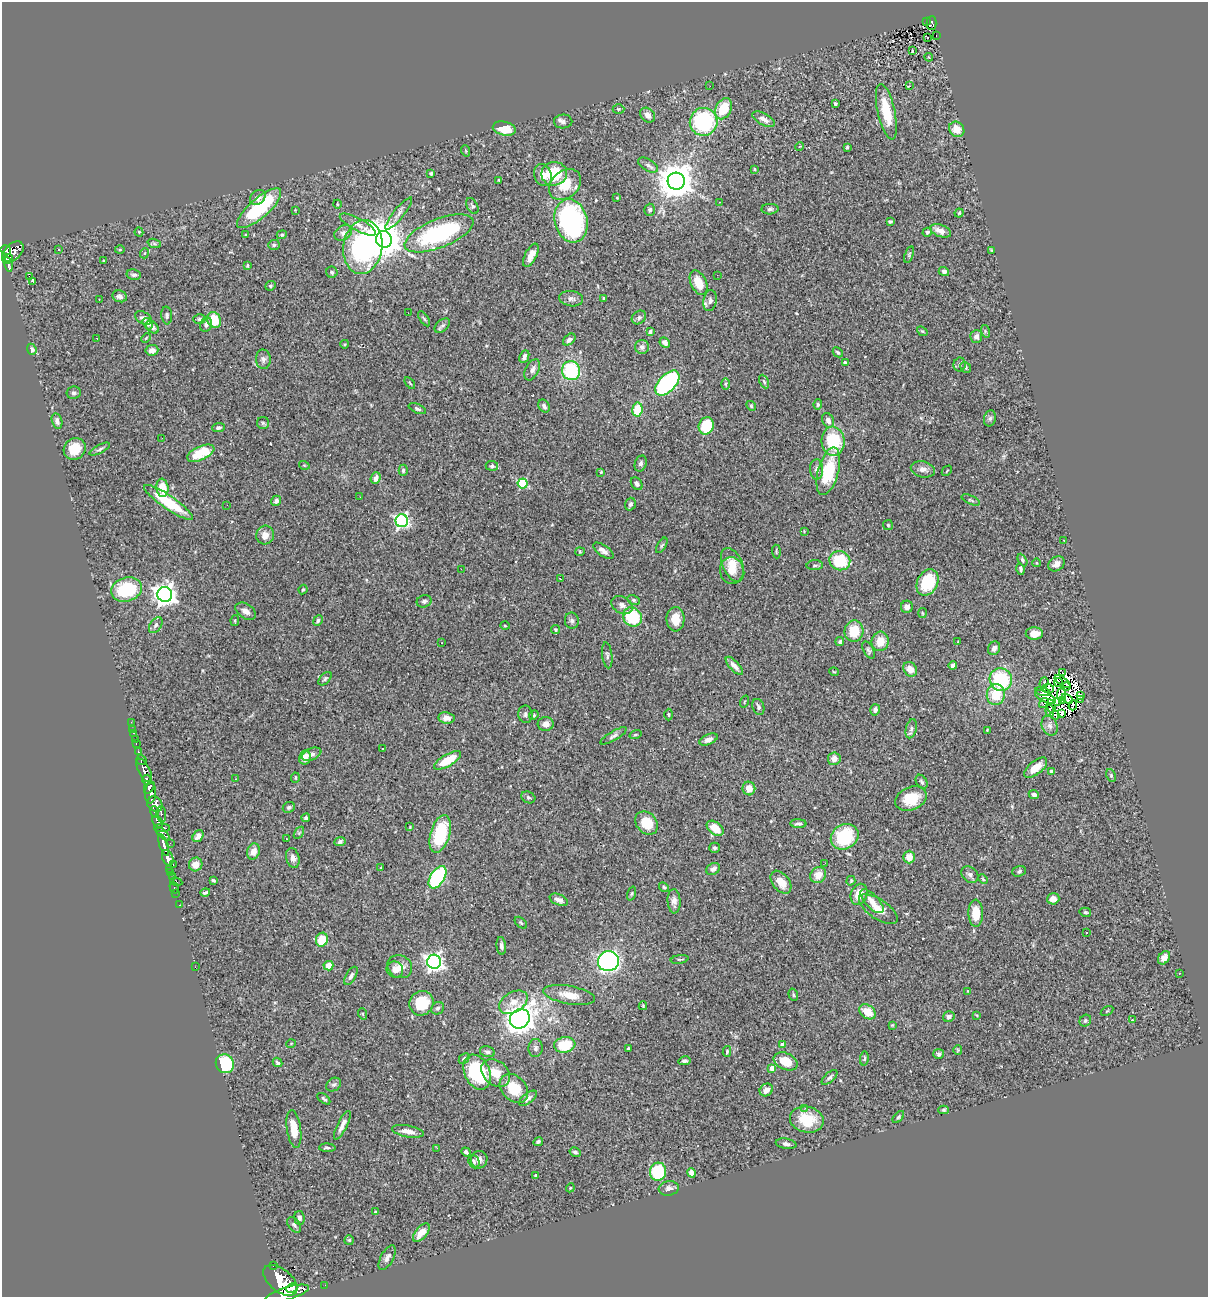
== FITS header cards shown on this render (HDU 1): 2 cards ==
NAXIS1  =                 1206
NAXIS2  =                 1295

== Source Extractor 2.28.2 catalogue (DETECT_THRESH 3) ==
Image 1206 x 1295 px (HDU 1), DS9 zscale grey, 1 PNG px = 1 image px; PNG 1210 x 1299 px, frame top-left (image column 1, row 1295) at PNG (2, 2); each listed source drawn as its Kron ellipse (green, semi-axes under 4 px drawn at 4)
Background 0.828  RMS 0.035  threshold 0.105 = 3 sigma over >= 5 px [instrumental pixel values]
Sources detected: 416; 12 with non-positive FLUX_AUTO (blend fragments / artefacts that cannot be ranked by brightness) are neither listed nor drawn; the other 404 listed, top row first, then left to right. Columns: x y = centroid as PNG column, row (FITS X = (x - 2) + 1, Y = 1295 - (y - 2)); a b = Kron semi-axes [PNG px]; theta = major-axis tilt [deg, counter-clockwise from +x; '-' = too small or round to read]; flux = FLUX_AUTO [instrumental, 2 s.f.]
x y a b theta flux
926 22 2 2 - 8.5
932 23 7 5 89 110
936 36 2 2 - 2.2
927 37 3 3 - 3.5
912 51 3 3 - 39
929 57 4 3 - 2.2
710 86 2 2 - 3.6
910 86 3 2 - 4.5
835 104 4 3 - 5.8
618 109 6 5 - 3.4
724 109 11 7 64 60
886 112 28 8 -77 77
648 115 8 6 -44 13
763 119 12 6 -28 14
563 121 9 7 3 8.4
704 122 14 14 - 240
504 128 11 7 -12 46
957 129 8 7 - 29
799 147 4 3 - 2.6
847 147 4 3 - 2.8
466 151 6 3 -71 2.2
648 165 11 6 -31 7.8
755 169 3 3 - 2.9
431 173 3 3 - 3.7
554 174 13 11 10 93
543 175 11 8 -69 20
499 180 3 3 - 2.5
676 181 8 8 - 6100
565 185 18 13 42 54
258 197 8 6 44 8.6
617 198 4 2 - 1.6
720 202 2 2 - 1.3
337 204 4 3 - 1.9
472 206 8 5 -62 4.6
259 208 28 10 41 170
770 209 8 5 2 6.3
295 210 2 2 - 1.4
650 210 6 5 - 6.4
399 213 20 5 51 14
959 213 4 4 - 2.5
571 221 22 16 -75 410
890 222 4 3 - 3.4
358 225 20 6 -28 17
940 231 11 6 -20 20
139 232 4 4 - 2.7
927 232 5 4 - 3.5
343 233 10 7 32 9.6
439 233 36 14 22 310
246 235 4 4 - 2.6
282 235 5 4 - 3
384 239 8 8 - 7000
154 243 7 4 -20 4.4
274 245 6 5 - 4
363 247 27 19 82 420
6 250 5 4 - 460
59 250 4 3 - 2.3
120 250 5 3 - 2.5
991 250 4 2 - 2.7
13 252 12 8 44 700
145 253 5 3 - 1.9
909 254 9 3 72 3.5
531 255 13 6 62 20
8 259 6 3 32 220
104 261 3 2 - 2
9 264 7 3 -79 240
247 265 4 3 - 2.5
944 271 5 4 - 6.3
332 272 6 5 - 3.8
134 275 7 5 -11 6.4
717 275 3 2 - 4.2
29 276 2 2 - 1900
33 281 3 3 - 15
699 283 13 7 -65 36
270 286 5 4 - 4
120 296 7 5 -19 8
603 298 4 3 - 1.8
99 299 3 2 - 2.2
571 299 12 7 -8 9.9
710 301 10 6 80 10
408 313 2 2 - 2
167 315 9 5 -84 4.9
639 317 8 6 40 6.1
143 318 9 6 -29 9.4
199 319 6 4 -2 3.9
424 319 8 3 -56 3.4
214 320 8 6 -65 68
148 324 6 4 -58 6.6
206 324 7 5 68 8
442 326 9 5 40 5.9
152 327 7 5 -46 6.8
650 331 4 3 - 3.9
922 331 6 4 -41 3.2
985 331 6 4 -73 3.5
976 337 6 6 - 8.2
97 338 2 2 - 1.5
146 338 5 3 - 2.3
569 339 7 4 41 7.6
665 343 6 4 -46 7.7
345 344 4 3 - 1.9
642 347 7 7 - 8.6
32 349 6 4 -68 8.7
152 350 6 5 - 12
838 352 5 3 - 4.1
524 357 6 4 66 7.4
263 359 10 7 -87 8.4
845 362 4 3 - 5.3
960 364 7 6 - 4.8
966 367 6 5 - 3.7
532 370 11 6 63 9.9
571 371 9 9 - 170
764 382 7 4 -63 3.5
410 383 6 3 -53 2.6
667 383 15 8 46 310
725 384 6 4 90 3
74 393 7 6 - 6.7
818 404 5 4 - 3.9
544 406 7 5 -59 8.8
751 406 5 4 - 2.9
417 409 9 4 -23 4.9
637 410 7 5 83 70
990 418 8 6 73 6.4
828 420 7 6 - 9.9
57 421 8 5 -75 9.4
263 423 6 6 - 4.2
706 426 9 7 68 96
218 428 6 4 3 6.2
162 438 2 2 - 1.6
833 441 14 11 -85 120
75 449 11 10 - 48
100 449 11 4 27 5.7
201 453 14 7 24 73
641 464 8 5 72 7.2
304 465 5 3 - 1.9
492 466 6 5 - 4.4
817 469 10 6 -88 11
923 469 12 8 -14 13
403 470 6 4 90 5
828 471 24 10 75 120
947 471 6 2 45 1.7
601 472 4 4 - 2.3
376 478 6 4 68 13
523 483 5 5 - 160
637 484 7 5 -53 6.8
162 488 9 6 -83 43
360 497 2 2 - 2.3
971 500 10 3 -23 3.4
276 501 5 5 - 8
168 502 29 6 -34 110
630 504 6 5 - 5.8
227 505 3 2 - 1.7
402 521 6 6 - 540
888 525 5 5 - 2.9
804 531 4 4 - 1.9
265 535 9 9 - 19
1064 540 3 2 - 9.9
662 545 8 3 60 3.7
603 551 12 5 -35 12
776 551 7 3 -85 3
580 552 4 4 - 2.5
1022 560 6 4 -62 4.2
840 561 10 9 - 95
1037 563 4 3 - 1.6
1056 564 9 6 37 14
733 565 18 10 -66 33
815 565 8 5 3 4.5
461 569 3 2 - 4
1021 569 6 4 -75 5.4
732 570 13 12 - 31
560 579 3 2 - 1.8
927 582 14 10 63 100
126 589 16 12 16 130
303 589 5 3 - 2.8
165 595 7 7 - 1800
633 600 6 4 -27 3.6
424 601 7 6 - 5.6
622 605 11 8 -30 12
907 607 6 6 - 10
246 611 11 7 -34 14
922 613 5 3 - 2.1
632 617 10 9 - 120
675 619 12 9 89 37
235 620 5 4 - 2.4
318 621 6 4 66 4.6
572 621 8 7 - 6.9
156 625 9 5 54 7.4
505 626 4 3 - 2.1
556 630 4 4 - 3.1
854 631 10 9 - 53
1034 634 8 6 -1 27
880 641 9 8 - 33
840 642 4 4 - 3.8
958 642 3 2 - 1.5
441 643 2 2 - 1.7
994 648 7 6 - 11
869 650 9 5 -64 5.1
607 655 13 5 -83 6.5
734 666 11 4 -47 13
953 666 4 4 - 8.4
910 669 8 6 -53 22
834 672 5 3 - 2
1062 673 2 2 - 2.9
325 679 8 5 44 4.3
1001 680 11 11 - 140
1062 681 9 2 -34 1.7
1059 682 4 2 - 1.2
1044 683 6 3 70 3.4
1066 687 4 2 - 1.8
1048 688 6 3 -7 3
1042 692 8 3 -14 9.8
996 694 10 9 - 62
1061 694 7 3 78 14
1081 695 3 2 - 2.3
1045 697 11 5 -27 5.1
1067 699 6 3 -31 2.6
1081 699 3 2 - 2.3
1062 700 3 2 - 3.6
744 701 6 3 71 2.4
1057 702 4 2 - 1.6
1044 703 5 2 - 4.7
1073 705 5 2 - 4.3
1051 706 7 3 -77 1.7
758 707 8 5 -71 6.4
875 710 6 5 - 7.6
1050 711 6 3 -84 0.34
1062 713 4 2 - 1.3
525 714 9 7 -83 6.9
534 715 5 4 - 2.4
669 715 6 3 -89 2.5
1055 715 4 3 - 2.4
446 718 8 5 -7 11
131 722 2 2 - 7.7
546 724 8 7 - 12
1050 726 10 7 -68 11
132 729 2 2 - 5.7
911 729 10 5 76 7.4
987 730 3 3 - 1.9
133 733 3 2 - 22
635 735 6 3 19 2.4
613 736 15 4 30 7.2
135 739 2 2 - 8.4
708 739 9 5 24 9.9
136 744 3 2 - 25
383 749 3 3 - 5.6
138 752 3 3 - 110
311 754 10 5 23 8
305 757 7 6 - 21
834 759 6 6 - 16
141 760 5 4 - 270
447 760 15 6 30 63
1036 768 14 6 39 33
144 770 13 5 -63 1500
1051 771 3 3 - 11
1111 776 7 4 -65 3.9
295 778 5 3 - 2.5
146 779 5 3 - 500
235 779 3 2 - 3.1
922 782 7 5 -56 4.8
149 788 6 3 50 880
749 788 7 6 - 25
150 793 10 5 85 1700
1034 794 5 4 - 5.8
528 797 7 5 -25 4.8
911 799 16 11 23 58
155 804 8 7 - 1300
289 807 6 5 - 4.6
155 812 6 3 -78 330
161 814 8 5 -83 300
306 818 4 4 - 4.6
158 822 7 4 -55 610
646 823 13 10 -47 52
798 824 8 4 -1 5.5
410 827 4 4 - 1.9
162 828 8 3 -1 520
715 828 9 6 -37 42
299 833 7 4 56 3.6
163 834 8 4 -44 520
440 834 19 9 73 140
198 836 6 4 53 11
845 837 14 12 32 140
286 838 3 2 - 5.7
340 842 6 4 25 5.4
170 843 2 2 - 9.2
164 845 11 4 -71 1300
715 848 5 5 - 4.2
253 851 8 6 72 16
909 857 6 6 - 26
168 858 8 5 -68 1600
293 858 10 6 -75 11
825 863 3 2 - 3.4
173 864 3 2 - 19
196 864 7 6 - 21
381 868 3 2 - 2.5
169 869 3 3 - 31
713 869 7 5 28 9.1
1019 871 7 5 21 4.9
170 872 3 3 - 37
818 875 8 7 - 26
970 875 9 7 -39 9.5
172 877 3 2 - 27
437 877 12 7 57 300
983 879 5 3 - 2.3
213 880 4 3 - 3.6
851 881 5 3 - 2.5
176 882 6 3 -12 88
781 882 13 8 -52 33
174 887 6 3 -73 28
664 887 5 4 - 3.4
176 893 2 2 - 7.1
205 893 5 3 - 4.6
632 893 7 3 71 2.9
859 894 11 8 67 30
1053 899 6 5 - 16
559 900 10 5 -23 11
674 901 12 6 -87 13
872 901 15 6 -46 17
179 905 2 2 - 9.9
878 909 22 9 -34 33
1085 912 6 4 -14 3.4
976 913 13 7 -88 44
521 923 7 4 -41 3.6
1087 933 3 2 - 3.4
322 940 7 6 - 48
501 946 9 5 -83 7.1
1164 958 7 5 56 10
680 959 9 3 8 3.1
608 961 10 10 - 580
434 962 7 7 - 980
328 966 5 4 - 27
195 967 2 2 - 16
400 967 13 11 -28 22
395 970 8 8 - 14
1179 973 2 2 - 1.2
351 976 10 5 59 8.4
968 991 3 3 - 1.8
569 995 26 9 -10 38
793 995 6 4 -71 3.4
513 1002 15 10 31 25
421 1003 12 11 - 76
643 1006 4 3 - 2.4
438 1008 7 6 - 5.5
1107 1011 7 3 31 2
867 1012 9 6 -39 39
363 1014 6 3 -71 2.3
976 1015 4 3 - 1.9
949 1017 6 5 - 8.9
520 1019 10 9 - 2200
1133 1020 3 2 - 28
1085 1021 6 5 - 4.3
892 1025 4 3 - 2.2
291 1044 5 3 - 1.8
782 1044 4 4 - 17
565 1045 10 7 8 75
535 1048 9 7 86 7.3
628 1048 3 3 - 2.9
958 1050 4 4 - 2.5
727 1051 5 4 - 3
487 1052 7 5 -14 7.2
939 1054 5 5 - 6.1
464 1059 6 4 44 3.8
864 1059 7 4 82 3.8
684 1061 6 4 9 5.5
786 1061 12 8 -24 42
277 1062 5 4 - 4
225 1064 10 9 - 130
772 1068 4 4 - 22
477 1072 18 12 -66 190
495 1073 16 12 -41 37
829 1077 9 4 42 6
334 1085 8 6 35 5.7
514 1088 16 12 -47 67
766 1090 7 6 - 15
528 1098 10 5 37 7.8
324 1099 7 3 -37 3.9
805 1108 3 3 - 3.3
944 1110 5 4 - 3.9
898 1117 7 4 48 3.9
807 1120 17 13 -12 71
342 1125 16 5 64 17
294 1129 19 7 -82 43
408 1131 16 6 -11 17
538 1142 5 4 - 4.4
786 1144 10 5 -9 8.2
327 1148 8 3 -2 4.6
437 1148 2 2 - 24
466 1152 5 4 - 4.6
575 1152 6 4 -32 5.6
479 1160 9 8 - 11
474 1161 7 5 -67 5
658 1172 9 8 - 110
691 1173 5 4 - 15
536 1175 3 3 - 4.4
570 1188 4 3 - 1.9
669 1188 10 7 8 9.2
375 1212 4 3 - 2.1
299 1218 7 5 -83 5.8
294 1225 9 5 -55 5.6
421 1233 11 6 49 24
349 1240 5 4 - 3.1
387 1258 13 6 61 10
273 1265 3 3 - 81
280 1280 20 11 -40 5800
325 1285 2 2 - 9.3
292 1288 5 4 - 800
287 1293 22 6 16 4400
At the frame edge (FLAGS 8, measured only in part): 1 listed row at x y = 287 1293
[12 non-positive-flux detections neither listed nor drawn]